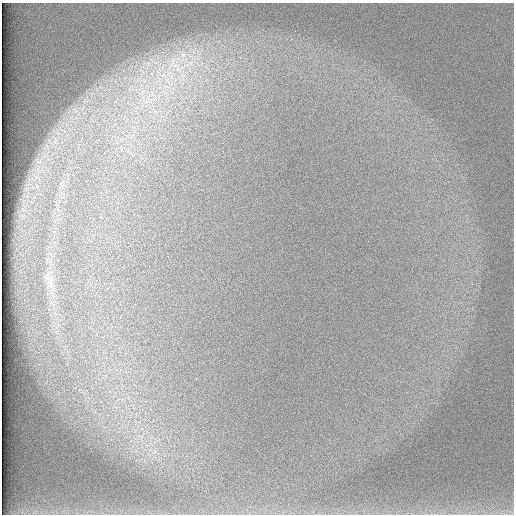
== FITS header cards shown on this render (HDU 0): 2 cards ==
NAXIS1  =                  512 /
NAXIS2  =                  512 /

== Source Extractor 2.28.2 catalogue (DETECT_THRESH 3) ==
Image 512 x 512 px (HDU 0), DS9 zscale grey, 1 PNG px = 1 image px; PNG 516 x 516 px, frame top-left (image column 1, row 512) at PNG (2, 3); no overlay
Background 98.4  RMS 2.9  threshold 8.76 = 3 sigma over >= 5 px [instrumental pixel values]
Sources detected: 6; all 6 listed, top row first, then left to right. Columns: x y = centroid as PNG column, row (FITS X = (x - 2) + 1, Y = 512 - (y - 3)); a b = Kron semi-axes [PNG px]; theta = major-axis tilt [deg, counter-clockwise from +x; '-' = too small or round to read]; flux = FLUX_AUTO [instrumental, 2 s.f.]
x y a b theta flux
183 55 10 7 -43 1400
173 60 16 8 -89 2300
175 65 37 12 -8 8100
177 69 14 8 3 2600
163 75 18 9 -25 3300
48 277 15 8 -61 1500